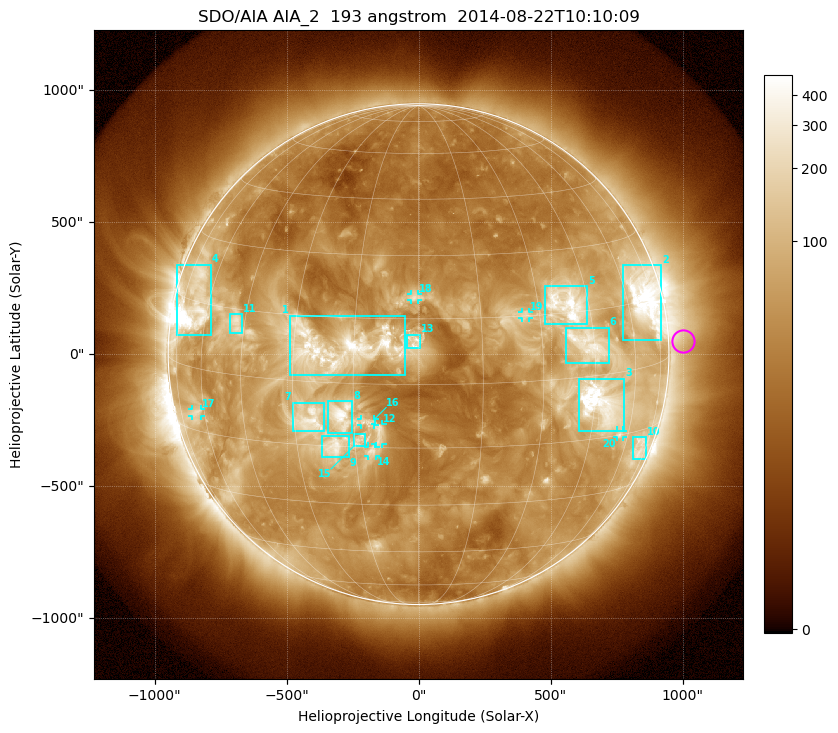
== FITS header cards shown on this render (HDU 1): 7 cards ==
TELESCOP= 'SDO/AIA'
INSTRUME= 'AIA_2'
WAVELNTH=                  193
WAVEUNIT= 'angstrom'
DATE-OBS= '2014-08-22T10:10:09.18'
CTYPE1  = 'HPLN-TAN'
CTYPE2  = 'HPLT-TAN'

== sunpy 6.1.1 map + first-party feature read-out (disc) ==
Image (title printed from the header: SDO/AIA AIA_2  193 angstrom  2014-08-22T10:10:09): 1024 x 1024 px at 2.4 arcsec/px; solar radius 949 arcsec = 395 px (full disc in frame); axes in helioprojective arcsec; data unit not stated in the header (colour bar unlabelled)
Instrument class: DISC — disc imager (sunpy class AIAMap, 193 A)
Bright regions (active regions / flare kernels): reference = the median radial profile (limb darkening/brightening removed); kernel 9 px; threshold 5 sigma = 129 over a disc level ~42.9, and >= 1.15x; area >= 12 px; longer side >= 9 px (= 22 arcsec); searched inside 0.97 R_sun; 23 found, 20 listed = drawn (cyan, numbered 1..; 7 of them under ~33 arcsec drawn as corner ticks so the feature stays visible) (cap 20 boxes per figure: the strongest are kept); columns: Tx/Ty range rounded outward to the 5 arcsec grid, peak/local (2 s.f.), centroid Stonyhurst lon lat
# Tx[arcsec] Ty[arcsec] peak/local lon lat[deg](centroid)
1 -490..-50 -80..150 11 -18 +8
2 770..920 50..335 15 +68 +16
3 605..780 -290..-90 18 +47 -7
4 -920..-785 75..340 38 -67 +14
5 480..640 110..260 12 +38 +17
6 555..720 -35..100 8.4 +43 +7
7 -480..-355 -295..-185 8.6 -26 -9
8 -345..-250 -300..-175 10 -18 -8
9 -365..-265 -390..-310 8.3 -20 -15
10 810..865 -395..-315 4.4 +69 -19
11 -715..-670 80..150 5.9 -48 +12
12 -165..-135 -340..-265 5.8 -9 -11
13 -45..5 20..75 3.1 -1 +10
14 -195..-160 -385..-350 6.1 -11 -16
15 -245..-205 -350..-300 4.8 -14 -13
16 -220..-165 -270..-245 4.9 -12 -9
17 -860..-825 -235..-205 4.2 -64 -11
18 -30..0 205..230 4.8 -1 +20
19 390..420 135..160 4.9 +26 +15
20 750..775 -315..-290 5 +56 -15
Off-limb structures (1.02-1.3 R_sun): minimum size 162 px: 4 found; the strongest spans PA ~240..305 deg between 1.02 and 1.3 R_sun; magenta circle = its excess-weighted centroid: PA ~275 deg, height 1.06 R_sun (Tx ~1000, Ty ~50 arcsec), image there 1.8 x the reference